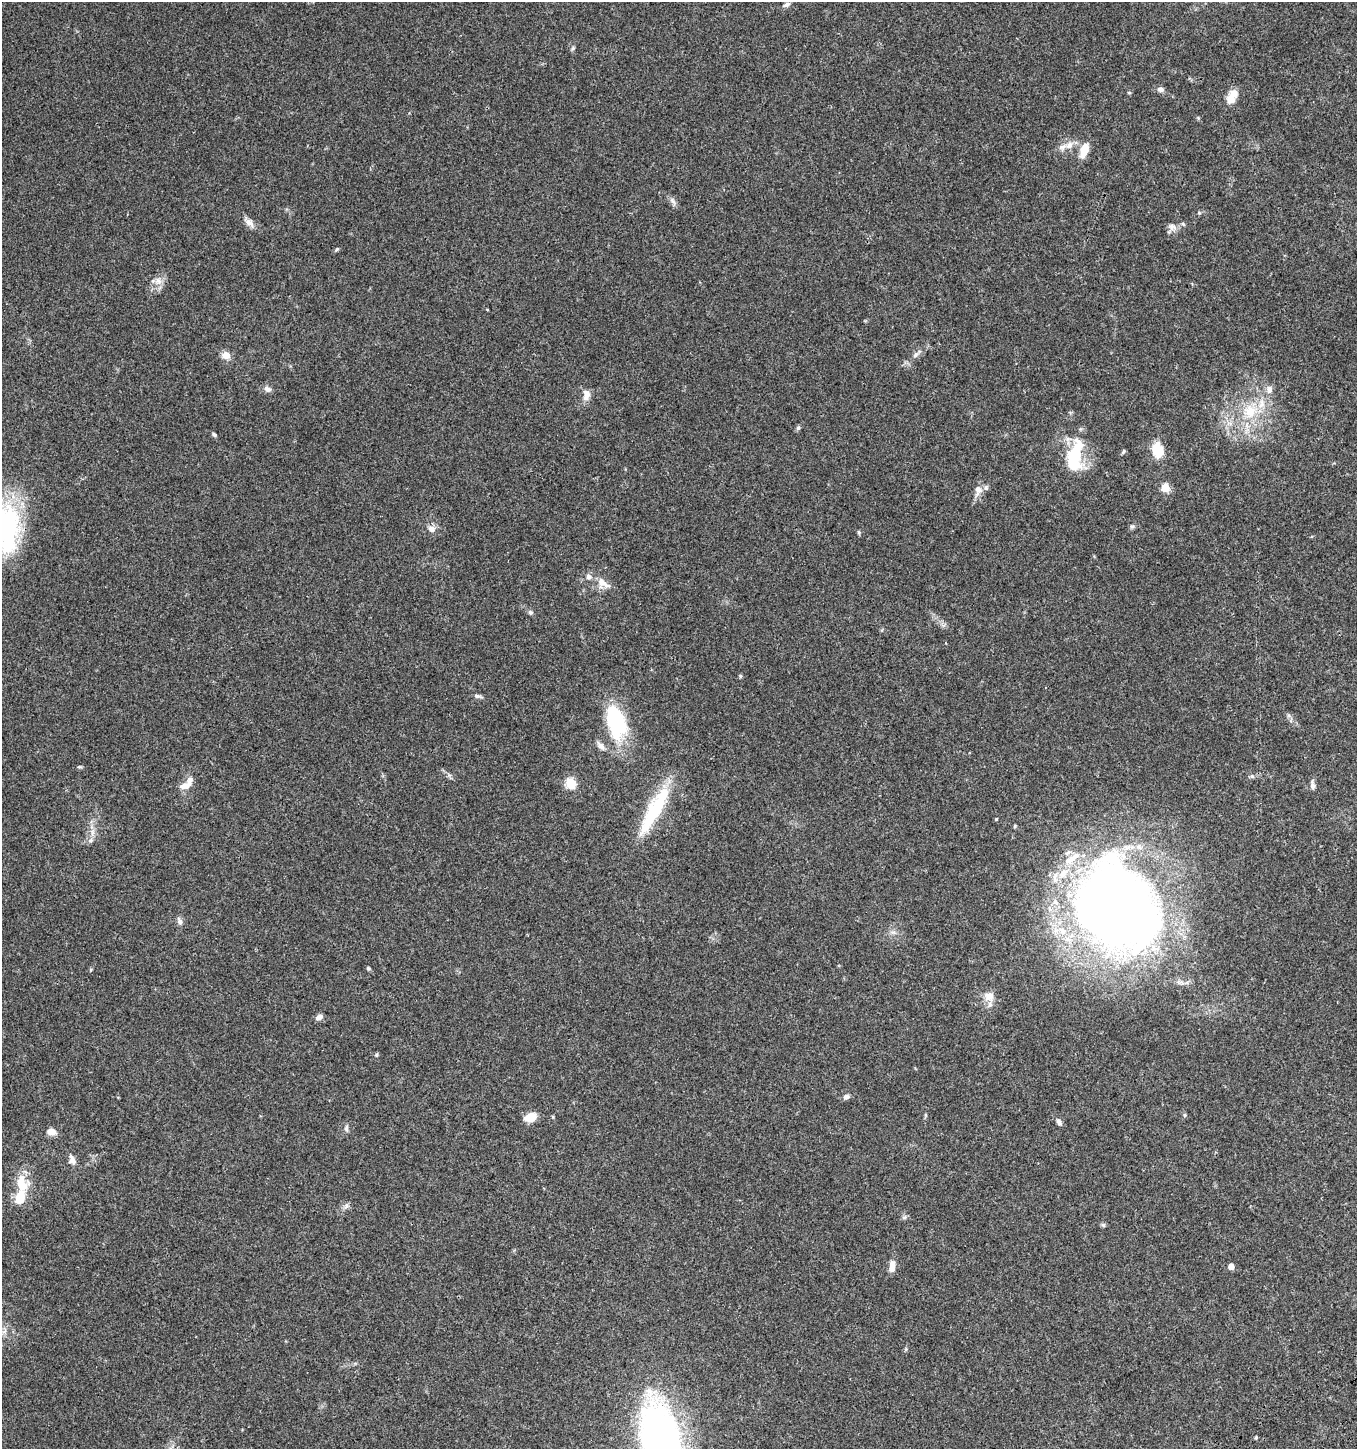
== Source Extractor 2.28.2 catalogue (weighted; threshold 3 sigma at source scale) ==
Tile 6 of 4 x 4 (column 2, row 2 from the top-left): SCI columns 1533-2887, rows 3004-4450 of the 5835 x 6003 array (HDU 1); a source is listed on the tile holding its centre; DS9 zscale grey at full resolution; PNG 1359 x 1451 px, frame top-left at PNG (2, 2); no overlay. Shown black and unused: <1% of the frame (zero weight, under 3 of 4 exposures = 6% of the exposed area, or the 3 px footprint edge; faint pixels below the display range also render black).
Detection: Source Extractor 2.28.2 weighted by HDU 2 'WHT'; one run over the whole footprint, this tile lists its part. Background 0.0364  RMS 0.0035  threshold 0.0156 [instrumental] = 3 sigma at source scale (4.5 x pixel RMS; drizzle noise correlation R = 1.50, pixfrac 1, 0.0396/0.0396 arcsec/px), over >= 5 px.
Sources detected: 77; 1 inside a brighter object's white glare — not listed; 9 inside a brighter listed object's ellipse — not listed separately; the other 67 listed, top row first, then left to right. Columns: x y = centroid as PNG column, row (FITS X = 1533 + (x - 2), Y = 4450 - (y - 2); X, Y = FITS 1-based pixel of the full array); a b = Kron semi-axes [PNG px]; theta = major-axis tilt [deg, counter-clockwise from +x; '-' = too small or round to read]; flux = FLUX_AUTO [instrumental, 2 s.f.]
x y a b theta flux
786 5 11 5 27 1.2
573 48 7 5 62 0.58
1160 89 9 7 -17 1.4
1129 93 5 3 - 0.36
1232 96 19 10 63 4.2
1069 145 10 8 48 2.3
1084 151 19 9 71 4.7
673 201 11 6 -53 1.3
1199 213 5 5 - 0.46
249 222 16 8 -38 2.2
1183 224 6 5 - 0.61
1172 227 12 9 -25 1.9
337 249 6 4 70 0.39
158 281 10 8 -55 2.2
487 309 4 3 - 0.24
226 355 9 8 - 3.2
916 355 9 6 51 1.2
267 389 10 7 -23 1.4
1269 389 11 8 78 1.8
586 395 17 9 84 2.7
1250 411 22 20 82 12
798 428 6 6 - 0.62
214 434 6 5 - 0.6
1157 450 16 11 -76 7.9
1123 451 6 4 53 0.51
1074 455 35 19 81 19
1165 488 5 5 - 12
978 490 16 9 79 2.6
1132 526 7 4 0 0.6
6 529 64 35 88 51
432 529 11 9 -26 1.9
859 532 5 5 - 0.48
603 583 22 12 -38 4
530 612 7 6 - 0.79
740 676 5 5 - 0.43
477 696 11 5 -10 0.92
616 721 40 21 -74 27
601 746 13 6 -50 1.7
79 767 7 3 1 0.45
1252 776 6 5 - 0.62
570 783 5 5 - 24
185 786 15 8 16 2.7
1313 786 11 6 -83 1.3
654 810 63 14 61 23
90 840 8 5 20 1
1117 908 94 79 -48 350
180 921 9 7 -61 1.3
368 968 6 4 -1 0.48
989 996 14 13 - 3.7
319 1017 8 6 32 1.8
376 1055 6 4 75 0.54
846 1097 7 6 - 1.2
1185 1115 6 4 90 0.43
531 1117 10 7 20 7.4
1059 1122 10 6 -58 1.2
346 1128 10 5 -89 0.92
51 1131 10 7 -5 2.9
72 1160 13 8 -69 1.9
21 1183 24 13 -79 8.3
346 1206 9 6 71 1
905 1217 7 4 71 0.58
1103 1225 7 5 -31 0.58
892 1266 13 6 84 3.1
1231 1266 4 4 - 3.8
906 1349 6 4 89 0.44
1256 1438 4 3 - 0.5
661 1441 67 31 -77 190
Isophote crosses this tile's border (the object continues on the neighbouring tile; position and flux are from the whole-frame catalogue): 2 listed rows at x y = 6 529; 661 1441